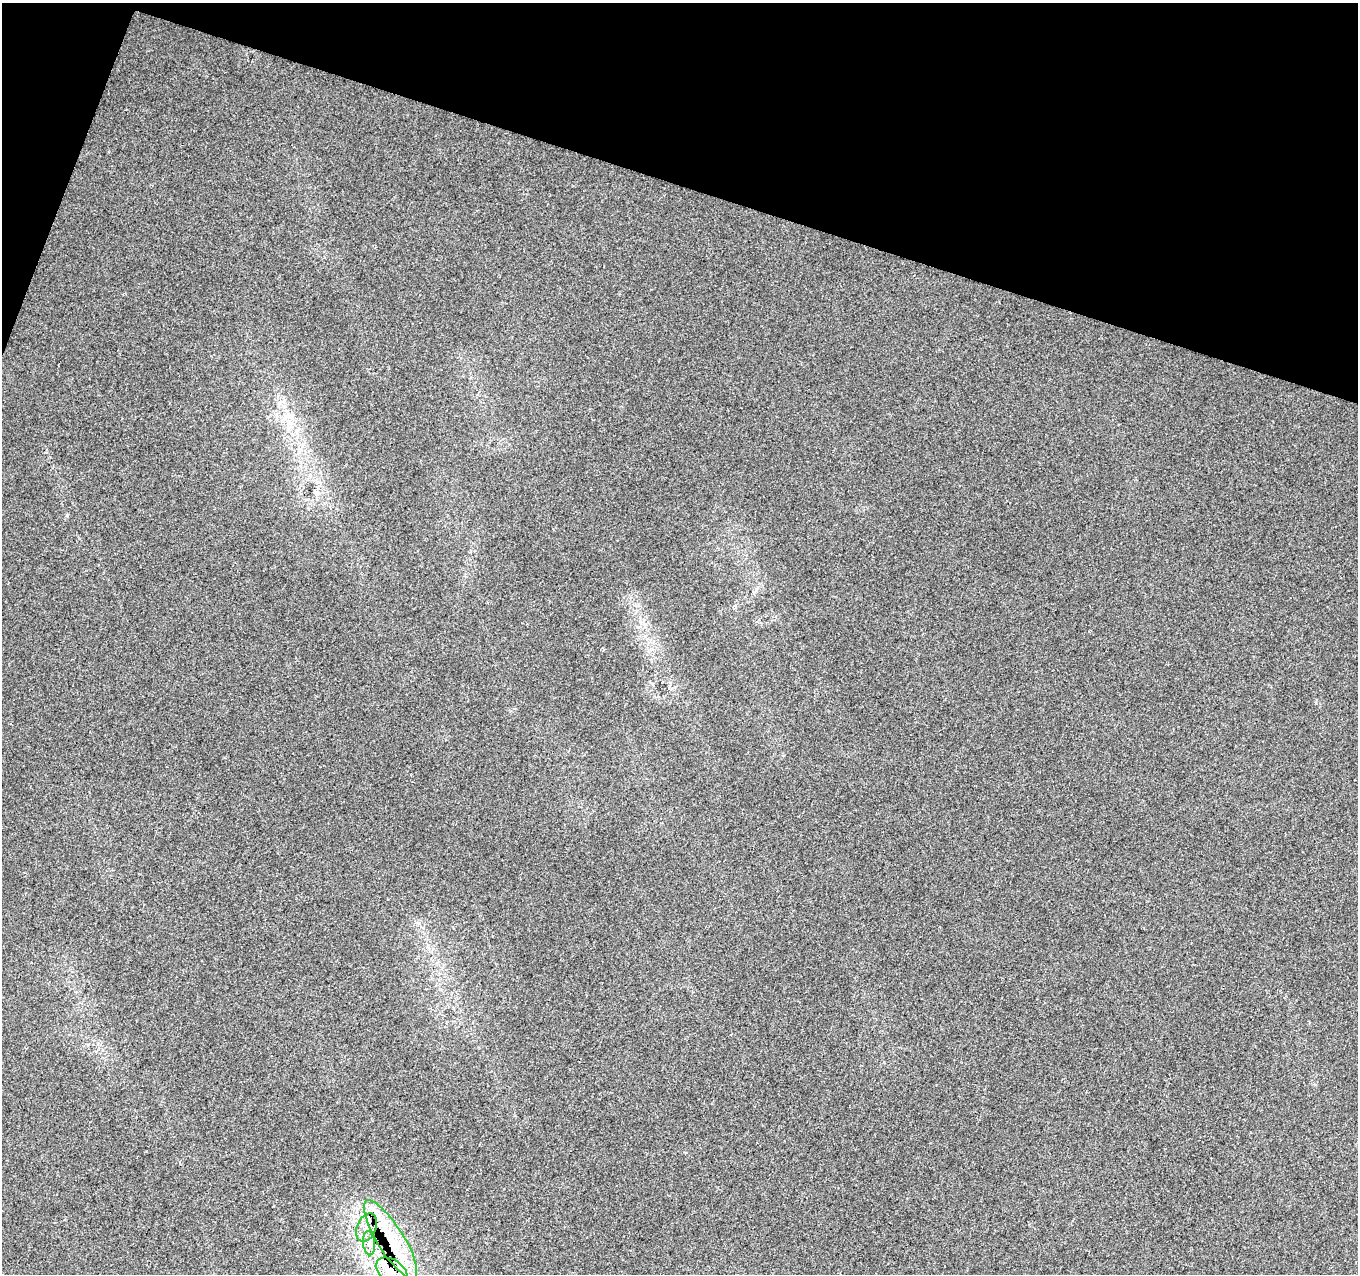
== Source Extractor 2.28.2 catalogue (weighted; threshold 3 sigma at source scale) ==
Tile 2 of 4 x 4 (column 2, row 1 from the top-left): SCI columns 1364-2719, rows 4096-5367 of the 5432 x 5581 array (HDU 1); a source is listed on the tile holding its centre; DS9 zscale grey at full resolution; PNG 1360 x 1276 px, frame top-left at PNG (2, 3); each listed source drawn as its Kron ellipse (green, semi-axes under 4 px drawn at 4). Shown black and unused: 16% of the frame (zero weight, under 2 of 3 exposures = <1% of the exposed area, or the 3 px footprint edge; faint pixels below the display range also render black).
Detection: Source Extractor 2.28.2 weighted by HDU 2 'WHT'; one run over the whole footprint, this tile lists its part. Background 0.041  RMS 0.0067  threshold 0.0301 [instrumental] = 3 sigma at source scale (4.5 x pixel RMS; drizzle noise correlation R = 1.50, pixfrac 1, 0.0396/0.0396 arcsec/px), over >= 5 px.
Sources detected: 5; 1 cosmic-ray / hot-pixel residue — neither listed nor drawn; the other 4 listed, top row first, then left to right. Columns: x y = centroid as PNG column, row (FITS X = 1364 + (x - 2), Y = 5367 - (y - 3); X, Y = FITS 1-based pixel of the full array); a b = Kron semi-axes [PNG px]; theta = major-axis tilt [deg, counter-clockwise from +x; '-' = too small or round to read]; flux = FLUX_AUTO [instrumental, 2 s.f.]
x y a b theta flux
367 1228 15 9 65 8.6
390 1239 46 13 -58 39
369 1243 12 6 -85 4.4
392 1271 17 11 -33 15
Overlapping masked pixels (flux is a lower limit): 2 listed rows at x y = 390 1239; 392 1271
Isophote crosses this tile's border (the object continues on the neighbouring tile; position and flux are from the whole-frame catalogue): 1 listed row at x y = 392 1271